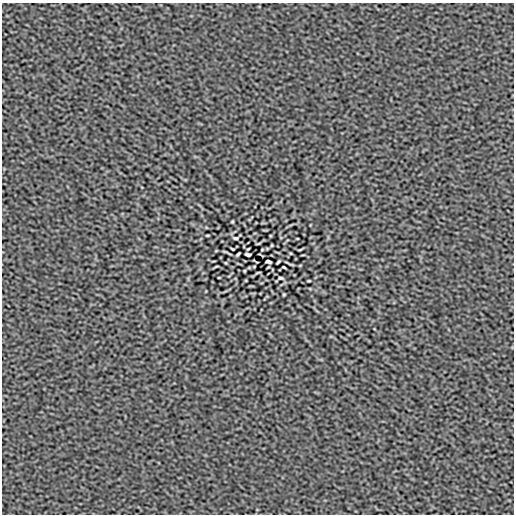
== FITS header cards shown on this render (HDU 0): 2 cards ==
NAXIS1  =                  512
NAXIS2  =                  512

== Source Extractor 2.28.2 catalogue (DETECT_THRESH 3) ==
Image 512 x 512 px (HDU 0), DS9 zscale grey, 1 PNG px = 1 image px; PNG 516 x 516 px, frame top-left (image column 1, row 512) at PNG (2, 3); no overlay
Background -1.76e-06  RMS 2.1e-04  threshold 6.29e-04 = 3 sigma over >= 5 px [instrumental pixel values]
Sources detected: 20; all 20 listed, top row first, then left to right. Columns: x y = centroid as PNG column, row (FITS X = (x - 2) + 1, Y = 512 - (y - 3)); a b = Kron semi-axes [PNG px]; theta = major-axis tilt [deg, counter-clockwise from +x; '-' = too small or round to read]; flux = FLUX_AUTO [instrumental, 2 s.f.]
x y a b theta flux
232 222 3 2 - 0.012
207 235 3 2 - 0.012
235 238 5 3 - 0.02
258 244 4 2 - 0.011
232 249 3 2 - 0.013
262 250 3 2 - 0.01
300 250 6 2 21 0.012
226 252 13 2 -25 0.024
238 254 5 2 - 0.018
248 254 6 3 -11 0.025
268 262 6 3 -11 0.025
278 262 5 2 - 0.018
290 264 13 2 -25 0.024
216 266 6 2 21 0.012
254 266 3 2 - 0.01
284 267 3 2 - 0.013
258 272 4 2 - 0.011
281 278 5 3 - 0.02
309 281 3 2 - 0.012
284 294 3 2 - 0.012